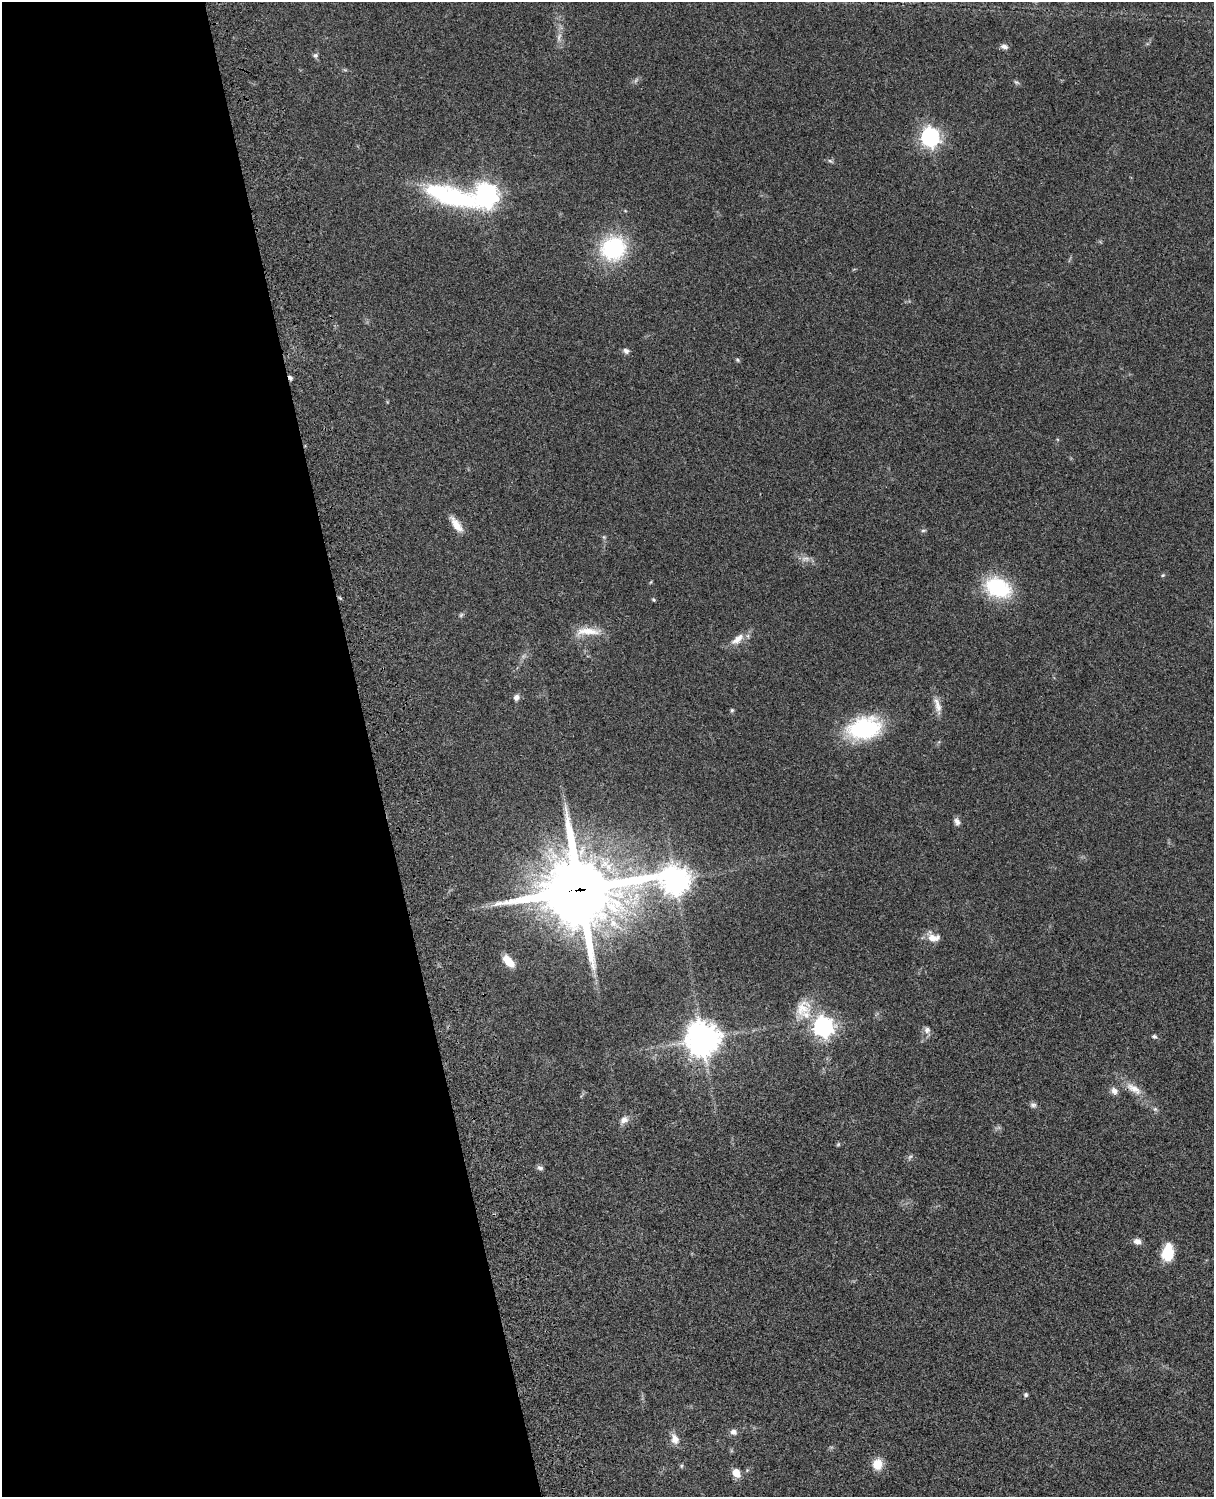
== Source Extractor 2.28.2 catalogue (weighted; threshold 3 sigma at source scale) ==
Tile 5 of 4 x 3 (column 1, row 2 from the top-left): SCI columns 121-1332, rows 1773-3267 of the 5087 x 4926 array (HDU 1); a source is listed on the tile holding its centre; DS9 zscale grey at full resolution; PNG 1216 x 1499 px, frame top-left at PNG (2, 2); no overlay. Shown black and unused: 31% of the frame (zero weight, under 3 of 4 exposures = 6% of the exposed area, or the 3 px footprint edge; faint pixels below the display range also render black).
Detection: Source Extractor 2.28.2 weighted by HDU 2 'WHT'; one run over the whole footprint, this tile lists its part. Background 0.0787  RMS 0.0058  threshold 0.026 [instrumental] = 3 sigma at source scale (4.5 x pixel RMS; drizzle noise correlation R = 1.50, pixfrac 1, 0.05/0.05 arcsec/px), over >= 5 px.
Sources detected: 50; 1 inside a brighter listed object's ellipse — not listed separately; the other 49 listed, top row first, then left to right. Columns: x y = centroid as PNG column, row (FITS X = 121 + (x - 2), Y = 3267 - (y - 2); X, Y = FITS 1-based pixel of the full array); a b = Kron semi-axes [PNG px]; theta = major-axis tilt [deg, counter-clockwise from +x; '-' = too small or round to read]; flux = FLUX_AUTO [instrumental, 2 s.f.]
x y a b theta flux
559 37 12 5 73 2.3
1004 47 10 6 -10 2.1
315 55 7 6 - 1.3
1016 82 8 4 -35 1
930 137 8 7 - 270
830 161 7 4 -19 1
487 194 9 8 - 400
449 196 79 21 -16 72
613 248 29 27 34 47
626 351 8 7 - 1.8
737 360 6 5 - 0.83
290 378 5 5 - 1.4
456 525 22 8 -56 6.2
923 530 7 4 8 0.88
805 559 12 6 5 2.6
1163 575 5 4 - 0.65
998 587 33 22 -23 36
653 600 4 4 - 0.82
461 615 7 4 45 0.97
588 631 36 9 0 9.9
737 639 22 9 40 6.2
516 697 7 7 - 2.3
937 705 24 8 -73 5.2
732 710 5 4 - 0.83
864 728 30 19 10 65
957 822 10 6 -64 2.3
675 880 11 9 -19 680
579 890 25 24 - 4800
933 938 17 10 1 5.5
509 961 14 7 -48 8.7
802 1008 27 20 45 13
823 1027 8 7 - 310
927 1030 9 8 - 2.4
1154 1037 6 5 - 1.3
702 1039 11 10 - 1000
1134 1089 26 10 -32 7.6
1114 1091 11 9 -68 2.6
1033 1105 9 6 -8 1.6
624 1120 13 9 33 3.5
838 1144 5 5 - 0.72
910 1157 8 4 37 1
540 1168 9 5 -21 1.4
1137 1241 9 7 -15 3
1168 1253 12 8 83 28
1026 1395 6 5 - 1
733 1432 8 7 - 2.3
675 1439 13 9 -71 4.8
877 1464 12 11 - 8.1
736 1473 9 6 -54 6.9
Overlapping masked pixels (flux is a lower limit): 2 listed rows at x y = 290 378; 579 890